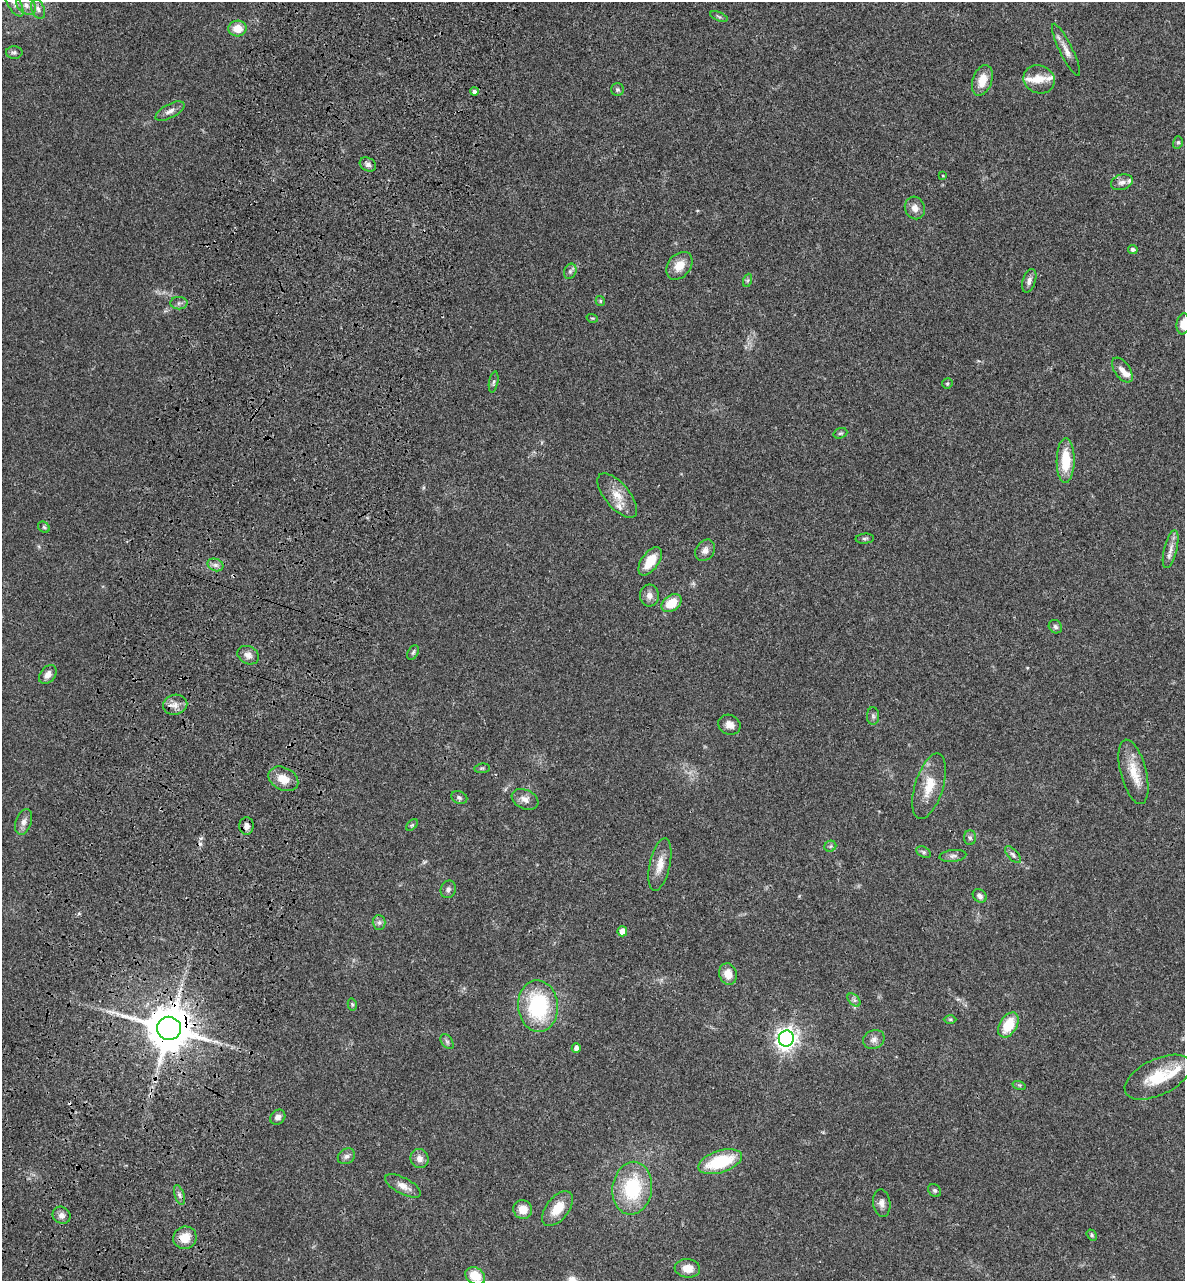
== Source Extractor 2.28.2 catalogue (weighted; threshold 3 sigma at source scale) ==
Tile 7 of 4 x 4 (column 3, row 2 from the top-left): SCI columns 2690-3872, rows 2749-4027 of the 5496 x 5492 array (HDU 1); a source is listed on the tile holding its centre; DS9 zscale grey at full resolution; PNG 1187 x 1283 px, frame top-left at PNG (2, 2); each listed source drawn as its Kron ellipse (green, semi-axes under 4 px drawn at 4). Shown black and unused: <1% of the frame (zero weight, under 3 of 4 exposures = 13% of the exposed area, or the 3 px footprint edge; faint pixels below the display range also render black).
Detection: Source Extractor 2.28.2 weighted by HDU 2 'WHT'; one run over the whole footprint, this tile lists its part. Background 0.0647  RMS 0.0058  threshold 0.0259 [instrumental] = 3 sigma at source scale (4.5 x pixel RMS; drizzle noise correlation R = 1.50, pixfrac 1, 0.05/0.05 arcsec/px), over >= 5 px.
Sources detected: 103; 2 cosmic-ray / hot-pixel residue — neither listed nor drawn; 6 inside a brighter listed object's ellipse — not listed separately; the other 95 listed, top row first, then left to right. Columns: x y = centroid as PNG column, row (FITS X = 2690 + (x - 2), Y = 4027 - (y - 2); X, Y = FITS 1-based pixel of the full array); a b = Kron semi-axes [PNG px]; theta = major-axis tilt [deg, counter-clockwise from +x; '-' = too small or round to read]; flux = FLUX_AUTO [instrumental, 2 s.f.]
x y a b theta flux
14 4 14 6 -59 2.7
26 5 11 8 -41 3.5
38 9 10 6 -68 2.4
719 16 9 3 -22 0.85
237 28 9 8 - 8.7
1066 50 29 6 -64 4.7
14 52 8 6 1 1.5
1039 79 16 14 -19 6.6
982 80 16 9 71 7.7
617 90 6 6 - 1.2
474 92 4 4 - 1.9
170 111 16 7 28 3.2
1178 142 6 5 - 1
368 165 8 6 -30 1.8
943 176 4 2 - 0.42
1122 182 11 7 17 2.8
915 208 11 10 - 3.8
1133 249 5 4 - 1.7
679 266 15 11 50 7.9
570 271 8 6 69 1.4
748 280 7 4 71 0.91
1029 281 12 6 72 2.3
600 301 5 4 - 0.71
179 303 8 6 2 1.7
592 318 6 3 -17 0.58
1183 324 10 6 83 5.8
1122 370 14 7 -54 3.5
494 382 10 4 79 1.2
947 383 5 5 - 0.74
840 433 7 5 20 1
1066 461 22 9 89 16
617 495 27 12 -50 8.9
44 527 6 5 - 0.98
865 539 9 5 4 1.1
1171 549 19 6 76 4
705 550 11 9 54 3.2
650 561 16 8 54 11
215 565 8 6 -21 2.1
649 596 11 9 -87 3.3
671 603 11 7 36 11
1055 627 7 6 - 1.4
413 652 8 5 63 1.1
248 655 11 8 -28 3.2
48 675 10 7 52 3.2
175 705 12 10 12 4.1
873 716 9 6 -88 1.6
729 725 11 9 -27 3.8
482 768 7 5 7 0.86
1133 772 33 13 -76 12
283 779 16 11 -27 8.1
929 786 34 14 73 13
459 797 8 6 -24 1.4
525 799 14 9 -23 3.8
24 822 13 7 71 3
412 825 7 4 45 0.82
246 826 8 7 - 3.2
970 838 7 6 - 1.4
830 846 6 5 - 1.1
924 852 8 5 -27 1.1
1013 855 10 5 -48 1.7
953 856 13 6 6 2
660 865 27 10 77 7.6
448 889 9 7 68 1.9
980 896 7 6 - 1.9
379 923 7 6 - 1.7
622 931 5 5 - 5
728 974 11 9 -75 5.9
854 1000 8 5 -45 1.5
352 1004 6 4 -78 0.82
538 1006 26 20 -85 48
950 1019 6 4 0 0.79
1008 1025 13 8 59 14
169 1028 12 11 - 2600
786 1038 8 7 - 360
874 1039 11 9 30 2.9
447 1042 8 5 -54 1.2
576 1048 5 4 - 2.4
1158 1077 36 18 26 21
1019 1085 7 4 -18 0.8
278 1117 8 6 44 2.6
346 1156 9 7 34 2
420 1159 10 9 - 3.5
720 1162 22 11 18 29
403 1186 19 8 -28 4.6
632 1188 26 19 82 35
935 1191 7 5 -44 1.2
179 1195 10 5 -72 1.7
882 1203 14 8 -82 3.1
523 1209 9 9 - 6.8
557 1209 20 11 52 9.9
61 1215 9 8 - 2.9
1092 1235 6 4 -52 0.81
185 1238 12 11 - 8.2
687 1268 13 9 -6 5.8
475 1276 10 8 -30 12
Overlapping masked pixels (flux is a lower limit): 2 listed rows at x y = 175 705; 169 1028
Isophote crosses this tile's border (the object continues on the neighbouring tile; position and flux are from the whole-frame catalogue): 3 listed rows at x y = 14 4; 1183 324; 475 1276